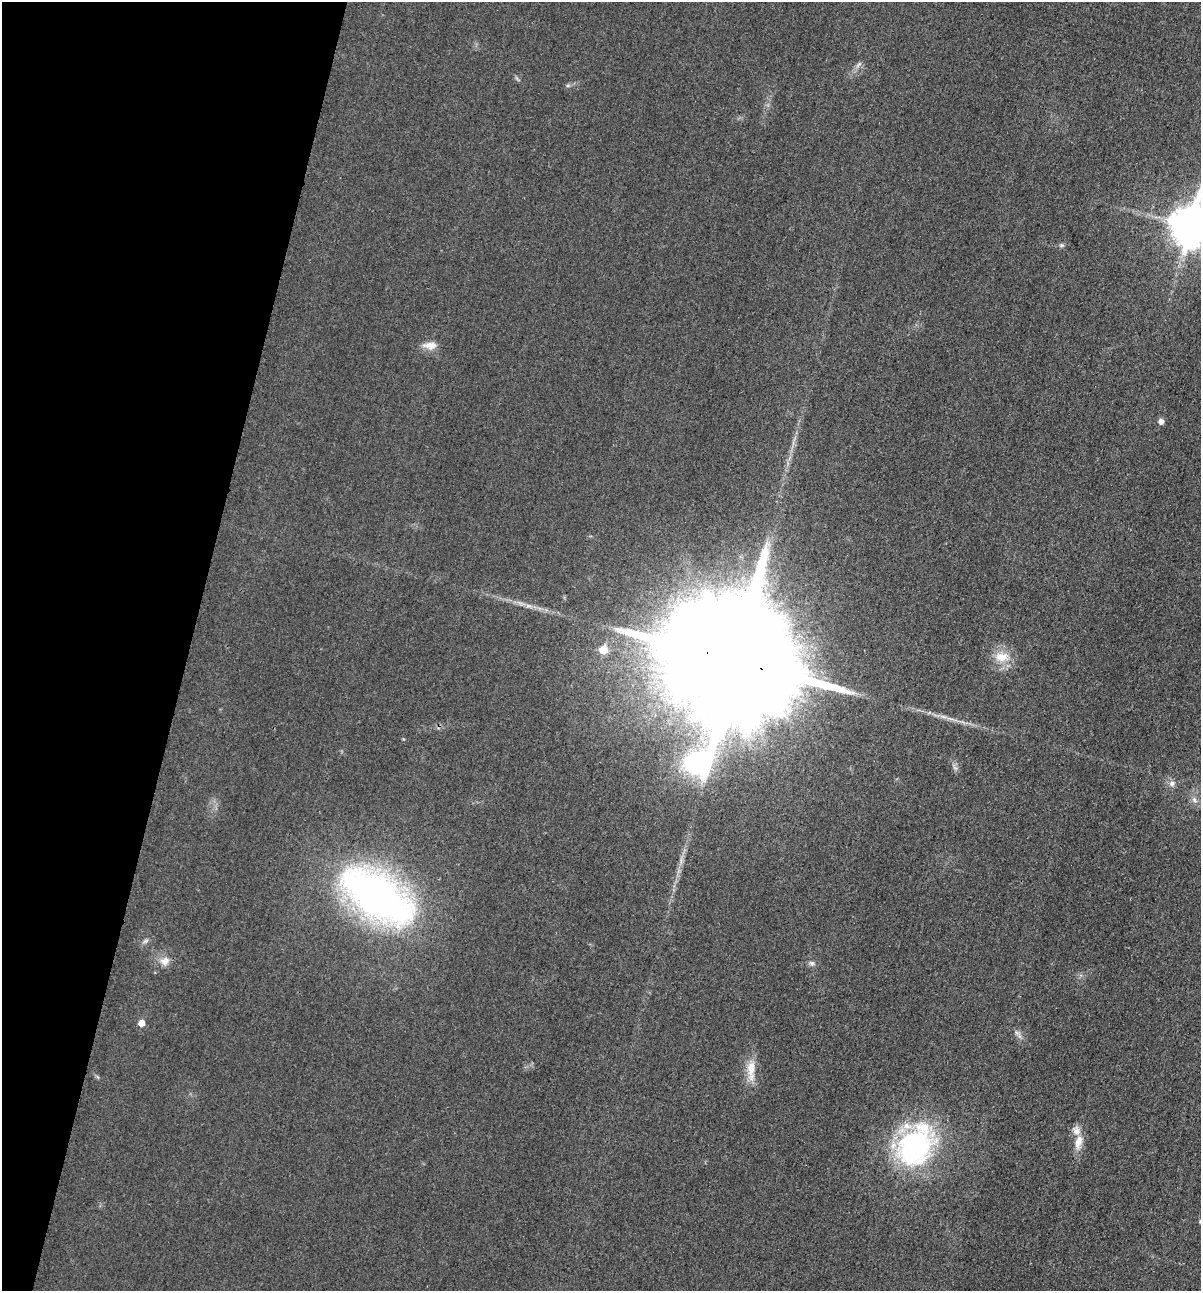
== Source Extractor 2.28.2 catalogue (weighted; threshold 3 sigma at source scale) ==
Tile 9 of 4 x 4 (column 1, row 3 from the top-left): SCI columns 145-1343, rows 1308-2596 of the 5206 x 5195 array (HDU 1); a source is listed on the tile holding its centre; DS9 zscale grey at full resolution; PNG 1203 x 1293 px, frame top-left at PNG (2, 2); no overlay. Shown black and unused: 16% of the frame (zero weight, under 3 of 4 exposures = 2% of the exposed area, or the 3 px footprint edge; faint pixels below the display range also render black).
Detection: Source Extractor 2.28.2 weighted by HDU 2 'WHT'; one run over the whole footprint, this tile lists its part. Background 0.0289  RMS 0.0059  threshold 0.0264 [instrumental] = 3 sigma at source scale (4.5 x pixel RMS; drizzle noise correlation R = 1.50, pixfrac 1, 0.05/0.05 arcsec/px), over >= 5 px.
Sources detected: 21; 1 inside a brighter listed object's ellipse — not listed separately; the other 20 listed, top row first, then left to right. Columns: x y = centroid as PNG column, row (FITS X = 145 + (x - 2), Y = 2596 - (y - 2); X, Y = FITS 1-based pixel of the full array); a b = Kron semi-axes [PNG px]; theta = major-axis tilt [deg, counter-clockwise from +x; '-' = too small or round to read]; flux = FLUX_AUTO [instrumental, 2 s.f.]
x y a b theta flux
568 85 6 4 0 0.95
1189 226 14 11 77 1500
1062 245 6 5 - 1.1
430 345 19 9 -4 5.5
1161 421 5 5 - 3.3
528 606 10 4 -13 2.2
603 650 6 6 - 12
1001 657 19 13 -2 9.9
734 660 44 31 -17 44000
944 717 9 4 -19 1.9
1172 783 8 7 - 2.3
1194 800 8 6 -68 2
377 896 70 34 -34 290
145 941 9 3 32 1.3
165 961 13 11 27 4.9
812 963 8 5 -27 1.5
141 1023 6 5 - 5
751 1070 32 10 -89 10
1078 1142 21 9 77 7.1
915 1146 47 34 62 110
Overlapping masked pixels (flux is a lower limit): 1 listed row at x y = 734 660
Isophote crosses this tile's border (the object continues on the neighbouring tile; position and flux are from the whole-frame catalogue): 1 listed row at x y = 1189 226